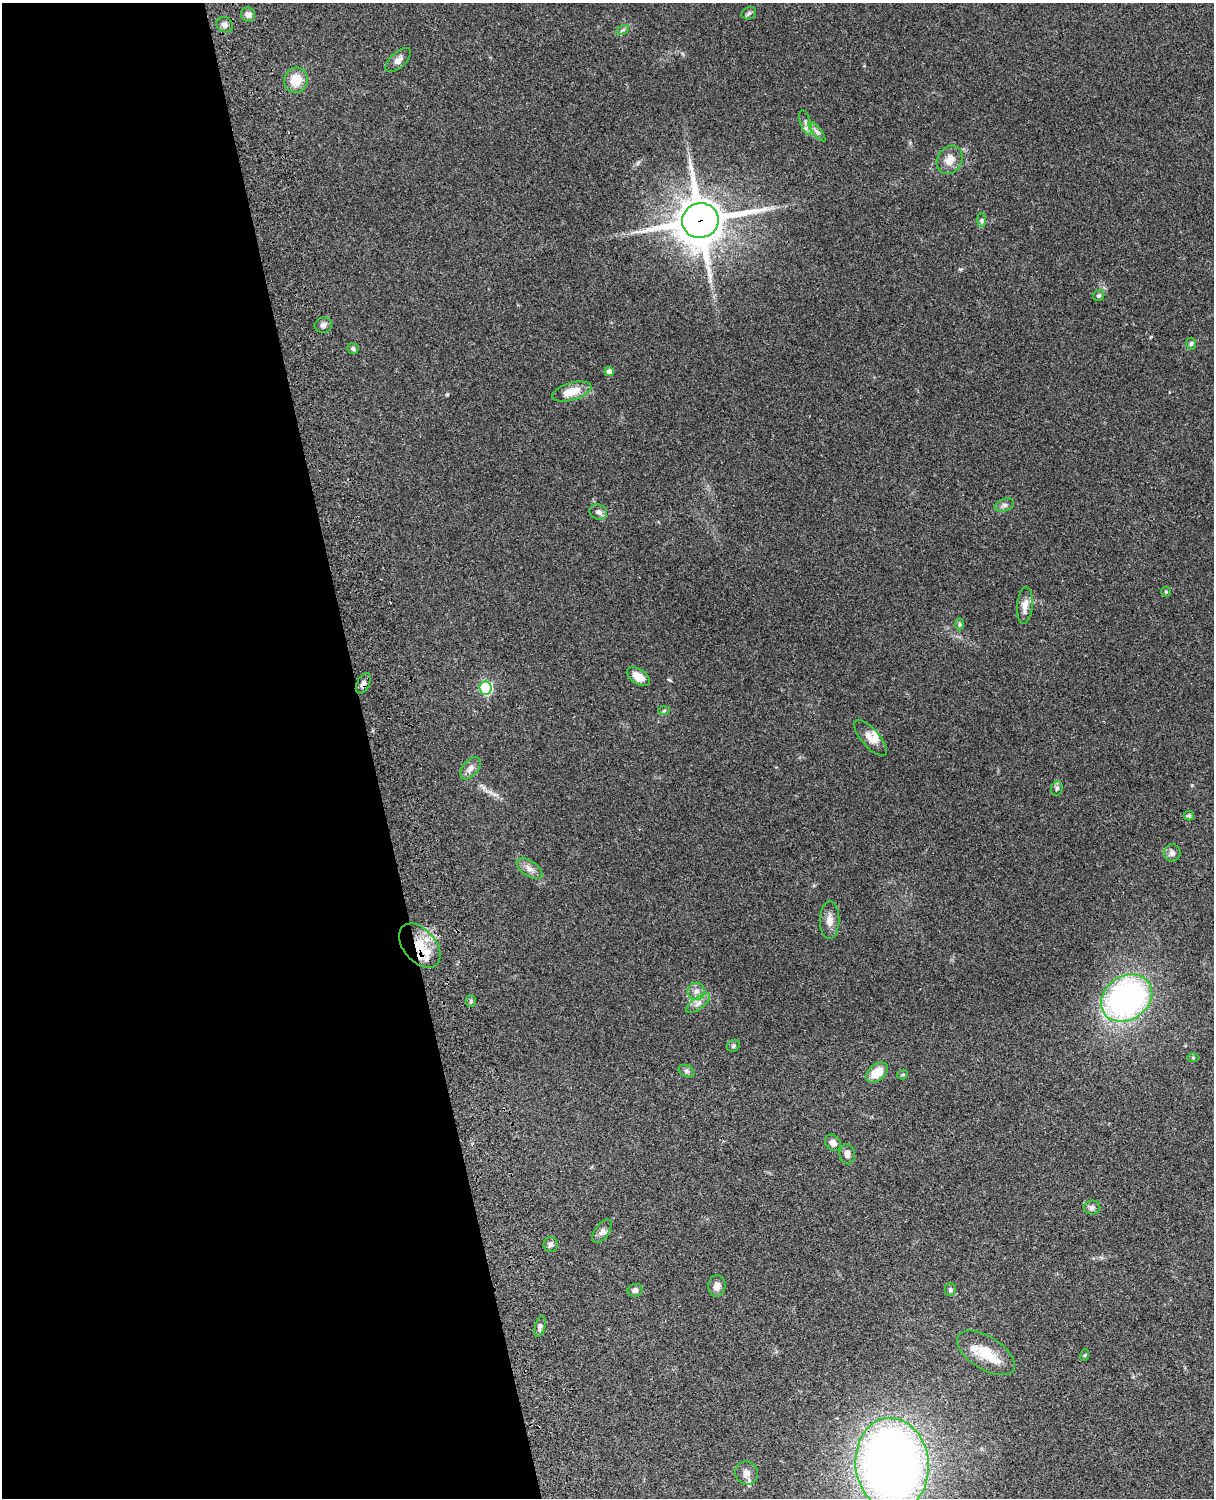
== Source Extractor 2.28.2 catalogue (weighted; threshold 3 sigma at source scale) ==
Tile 5 of 4 x 3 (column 1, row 2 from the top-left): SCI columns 122-1333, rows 1772-3267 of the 5087 x 4926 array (HDU 1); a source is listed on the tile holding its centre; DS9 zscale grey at full resolution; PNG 1216 x 1500 px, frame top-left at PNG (2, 3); each listed source drawn as its Kron ellipse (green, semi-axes under 4 px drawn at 4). Shown black and unused: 31% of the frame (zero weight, under 3 of 4 exposures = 6% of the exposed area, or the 3 px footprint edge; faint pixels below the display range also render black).
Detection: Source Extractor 2.28.2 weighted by HDU 2 'WHT'; one run over the whole footprint, this tile lists its part. Background 0.104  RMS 0.0065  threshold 0.0292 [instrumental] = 3 sigma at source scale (4.5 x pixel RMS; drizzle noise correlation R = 1.50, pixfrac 1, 0.05/0.05 arcsec/px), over >= 5 px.
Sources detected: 62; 1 cosmic-ray / hot-pixel residue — neither listed nor drawn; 5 inside a brighter listed object's ellipse — not listed separately; the other 56 listed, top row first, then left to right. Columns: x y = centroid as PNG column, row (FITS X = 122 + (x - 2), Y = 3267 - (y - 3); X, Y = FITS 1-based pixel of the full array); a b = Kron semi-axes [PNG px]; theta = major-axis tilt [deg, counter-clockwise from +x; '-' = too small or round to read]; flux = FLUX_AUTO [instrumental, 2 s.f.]
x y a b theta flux
749 13 7 6 - 1.4
248 15 7 7 - 3.1
225 25 8 7 - 2.7
623 30 7 4 32 1.2
398 60 15 7 42 3.5
296 80 13 11 68 11
805 122 13 5 -73 2.4
817 132 12 4 -50 2.1
950 160 15 12 59 7.1
981 220 7 4 90 1.3
700 221 18 17 - 2400
1099 295 6 5 - 1.1
323 325 9 7 18 2.1
1191 344 6 4 87 1.1
353 349 6 5 - 1.3
609 372 5 4 - 4.4
572 392 20 8 16 12
1004 505 10 6 20 2
598 512 9 7 -22 2.4
1166 592 5 5 - 0.75
1025 605 19 7 85 5.2
960 624 6 4 -90 0.92
638 677 13 7 -32 7
363 683 11 6 62 2.3
486 688 6 6 - 81
664 710 6 4 3 0.85
871 738 22 9 -48 5.8
470 768 13 7 51 4
1057 788 7 5 75 1.3
1189 816 5 5 - 1.5
1172 853 8 8 - 2.7
529 868 15 7 -34 3.9
830 920 18 10 90 5.3
420 946 25 16 -49 21
696 991 8 8 - 3.6
1127 998 27 22 35 190
471 1001 5 5 - 1.1
698 1003 14 6 38 3.3
733 1046 7 5 33 1.2
1193 1058 6 4 1 0.78
687 1071 8 5 -27 1.6
877 1073 12 8 40 12
903 1075 5 4 - 0.89
833 1143 9 7 -45 3.6
847 1154 10 7 -85 3.2
1092 1208 8 7 - 2.2
602 1231 13 7 54 2.8
551 1244 7 7 - 1.8
717 1286 11 8 84 3.8
635 1290 7 6 - 2.4
950 1290 6 5 - 1.6
540 1327 10 5 74 2.2
986 1353 32 16 -32 19
1085 1355 6 4 71 0.84
892 1464 46 36 -84 590
747 1473 12 11 - 3.8
Overlapping masked pixels (flux is a lower limit): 4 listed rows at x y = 700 221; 363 683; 420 946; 892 1464
Isophote crosses this tile's border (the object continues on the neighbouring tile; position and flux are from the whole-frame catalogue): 1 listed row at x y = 892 1464